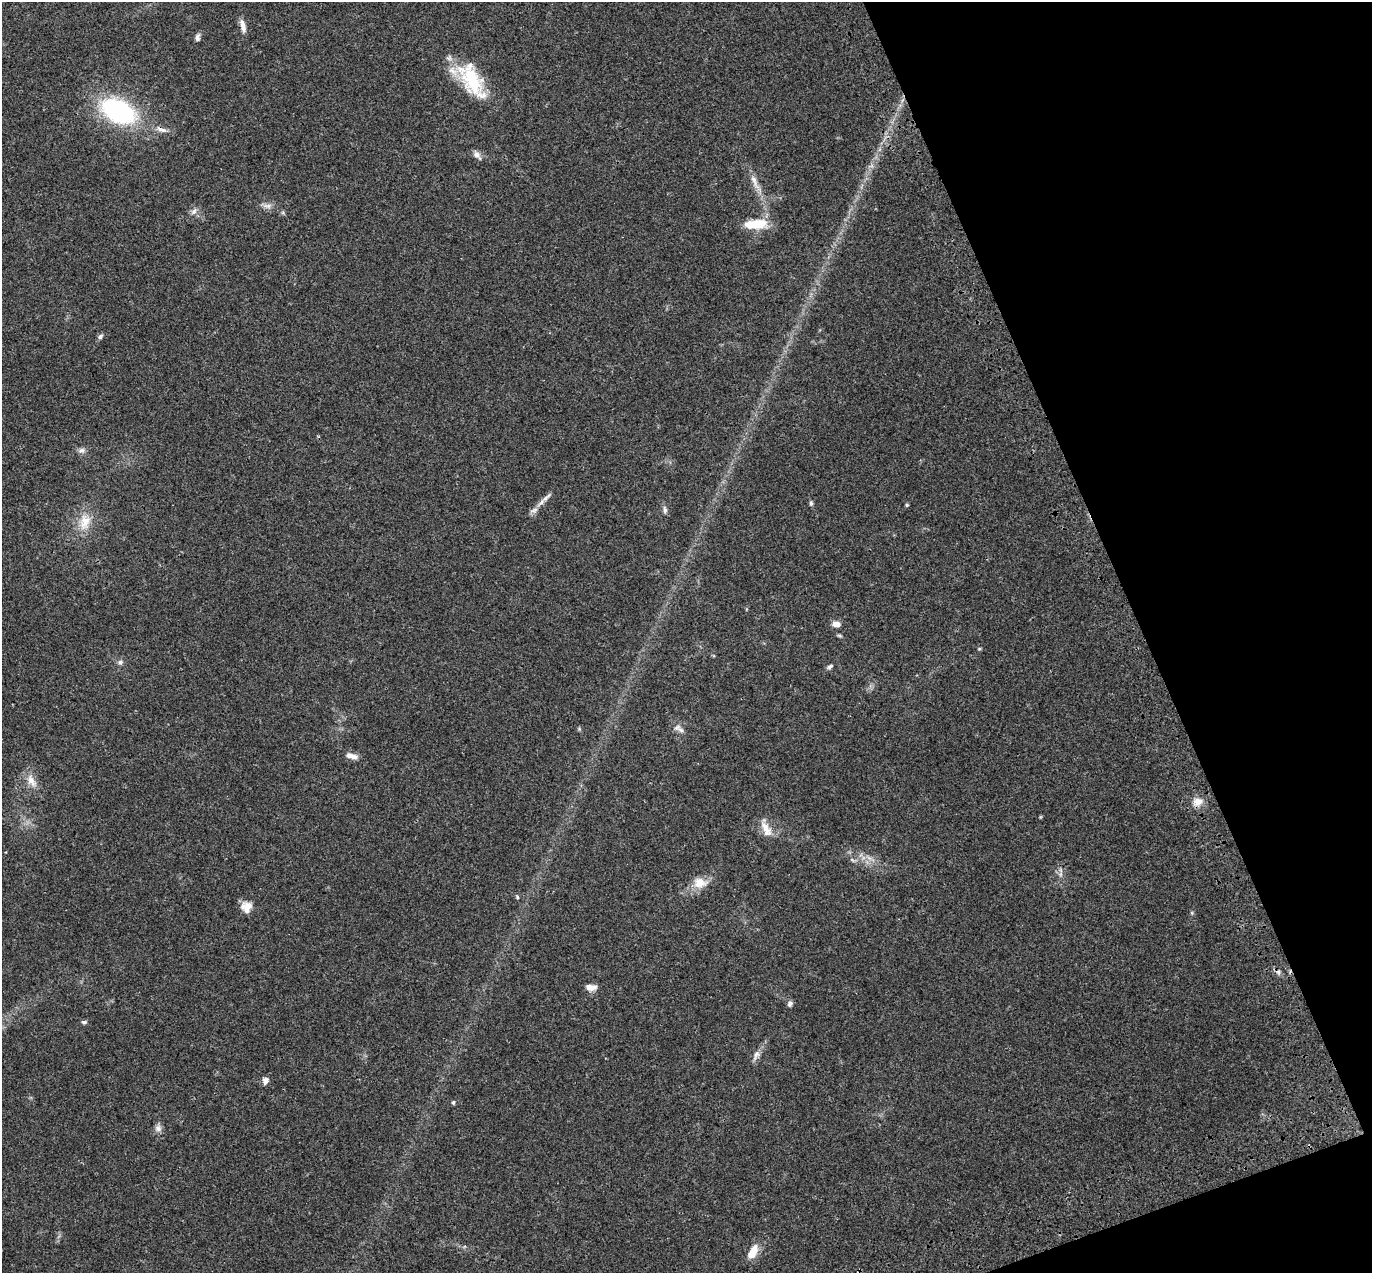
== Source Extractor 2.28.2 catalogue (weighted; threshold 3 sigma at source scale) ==
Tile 12 of 4 x 4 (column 4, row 3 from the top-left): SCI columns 4223-5592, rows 1489-2759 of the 5708 x 5573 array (HDU 1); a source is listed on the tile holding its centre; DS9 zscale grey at full resolution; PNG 1374 x 1275 px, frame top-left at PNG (2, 2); no overlay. Shown black and unused: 18% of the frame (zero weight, under 3 of 4 exposures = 9% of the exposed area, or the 3 px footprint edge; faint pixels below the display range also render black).
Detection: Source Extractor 2.28.2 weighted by HDU 2 'WHT'; one run over the whole footprint, this tile lists its part. Background 0.0407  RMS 0.0036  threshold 0.0164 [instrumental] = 3 sigma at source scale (4.5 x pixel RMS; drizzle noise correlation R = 1.50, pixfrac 1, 0.0396/0.0396 arcsec/px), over >= 5 px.
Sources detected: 47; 1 inside a brighter object's white glare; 1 cosmic-ray / hot-pixel residue — not listed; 3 inside a brighter listed object's ellipse — not listed separately; the other 42 listed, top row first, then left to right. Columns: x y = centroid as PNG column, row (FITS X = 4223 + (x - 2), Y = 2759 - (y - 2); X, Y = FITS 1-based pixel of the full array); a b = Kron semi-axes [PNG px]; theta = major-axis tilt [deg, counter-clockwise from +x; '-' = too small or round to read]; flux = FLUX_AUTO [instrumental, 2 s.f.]
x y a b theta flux
243 26 18 6 -77 2.5
197 37 10 6 82 1.2
472 79 45 25 -47 22
118 111 32 19 -26 55
161 129 17 6 -22 2.3
477 155 11 6 -51 1.9
755 182 30 8 -65 4.5
267 206 13 6 -3 1.8
194 211 9 7 54 1.5
759 224 23 14 -4 7.4
100 337 8 6 41 0.9
81 450 10 8 12 1.4
546 497 20 6 41 2
811 503 7 5 82 0.68
907 505 5 4 - 0.43
665 510 12 5 -86 1.1
85 522 25 16 76 7.6
836 624 9 7 -9 2.4
979 649 5 3 - 0.37
120 662 7 6 - 1.2
830 667 9 5 33 0.87
677 728 11 6 25 1.4
352 756 13 7 -18 2.3
32 781 21 11 -59 4.1
1197 802 13 11 10 3.2
1040 817 6 3 71 0.32
766 828 26 10 -67 4.4
869 858 10 5 -35 1.5
852 860 7 4 -38 0.67
1060 874 7 5 89 0.94
700 883 20 15 -4 5.4
517 897 5 5 - 0.48
246 907 13 12 - 3.8
1192 913 6 4 -72 0.42
591 987 12 7 1 2.6
790 1004 7 6 - 0.98
84 1022 8 5 6 0.76
756 1055 16 7 68 2
265 1080 9 7 69 1.7
453 1102 5 4 - 0.63
158 1128 10 9 - 1.6
753 1252 19 9 63 5
Overlapping masked pixels (flux is a lower limit): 1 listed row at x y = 161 129